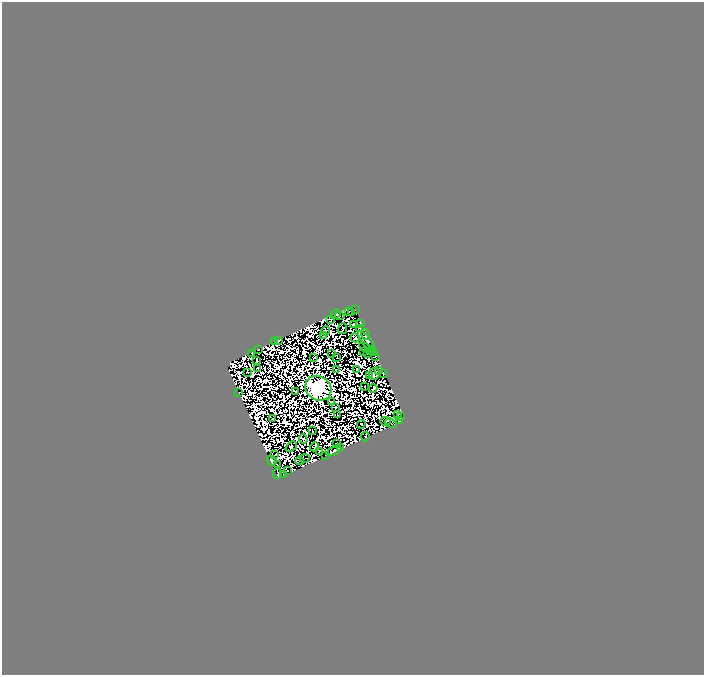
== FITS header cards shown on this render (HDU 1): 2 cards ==
NAXIS1  =                  702
NAXIS2  =                  673

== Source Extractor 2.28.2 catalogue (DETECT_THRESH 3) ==
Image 702 x 673 px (HDU 1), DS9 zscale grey, 1 PNG px = 1 image px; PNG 706 x 677 px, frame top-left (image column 1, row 673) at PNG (2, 2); each listed source drawn as its Kron ellipse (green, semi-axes under 4 px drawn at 4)
Background 0.0152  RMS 5.8e-06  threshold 1.75e-05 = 3 sigma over >= 5 px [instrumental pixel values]
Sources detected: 135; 65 with non-positive FLUX_AUTO (blend fragments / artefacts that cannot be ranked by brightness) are neither listed nor drawn; the other 70 listed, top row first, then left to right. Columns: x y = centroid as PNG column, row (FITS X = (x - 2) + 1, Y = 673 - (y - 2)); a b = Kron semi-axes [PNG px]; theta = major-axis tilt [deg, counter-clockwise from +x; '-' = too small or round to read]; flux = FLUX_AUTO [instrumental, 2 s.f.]
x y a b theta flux
355 310 2 2 - 0.41
348 312 2 2 - 0.36
352 313 3 2 - 0.49
336 314 5 3 - 1.5
340 316 5 2 - 0.39
330 320 3 3 - 0.033
361 323 3 2 - 0.79
353 324 2 2 - 0.0024
343 329 5 2 - 0.61
359 329 4 2 - 0.39
325 331 4 3 - 0.61
366 335 5 3 - 1.9
323 336 2 2 - 0.086
355 338 5 3 - 0.19
279 340 3 3 - 0.7
367 341 13 4 -50 0.71
274 342 3 2 - 0.25
365 348 7 2 -29 0.045
258 349 3 2 - 0.68
372 350 4 2 - 0.11
364 352 3 2 - 0.034
251 353 3 2 - 0.72
332 353 2 2 - 0.57
368 353 3 2 - 0.19
374 353 3 2 - 0.42
376 356 3 2 - 0.079
314 358 2 2 - 0.66
337 358 2 2 - 0.26
256 361 4 2 - 0.038
258 369 3 2 - 0.066
357 369 2 2 - 0.37
336 370 3 2 - 0.053
378 370 4 3 - 1.3
247 372 3 2 - 0.51
374 374 6 5 - 1.6
384 374 3 2 - 0.82
369 376 3 2 - 0.33
365 386 3 2 - 0.027
318 388 14 12 -34 1300
373 388 4 2 - 0.26
296 391 2 2 - 0.46
239 392 3 2 - 0.32
331 402 3 2 - 0.58
335 408 3 2 - 0.45
398 414 3 2 - 0.73
337 415 3 2 - 0.49
401 416 3 3 - 0.072
273 419 3 2 - 0.17
386 421 5 2 - 0.023
399 421 3 3 - 0.56
391 423 6 3 -18 0.47
361 424 4 2 - 0.78
312 431 3 2 - 0.064
365 437 5 2 - 0.25
303 439 5 4 - 1.3
337 444 3 2 - 0.5
291 447 6 3 42 0.73
314 447 5 4 - 0.34
340 448 4 2 - 1
319 451 4 2 - 0.3
334 451 8 3 25 1.7
275 455 2 2 - 0.58
326 455 2 2 - 0.39
305 458 5 2 - 0.18
272 461 5 4 - 0.92
299 461 4 2 - 0.29
278 465 3 2 - 0.55
288 471 3 2 - 0.11
277 474 5 3 - 0.72
284 475 2 2 - 0.4
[65 non-positive-flux detections neither listed nor drawn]